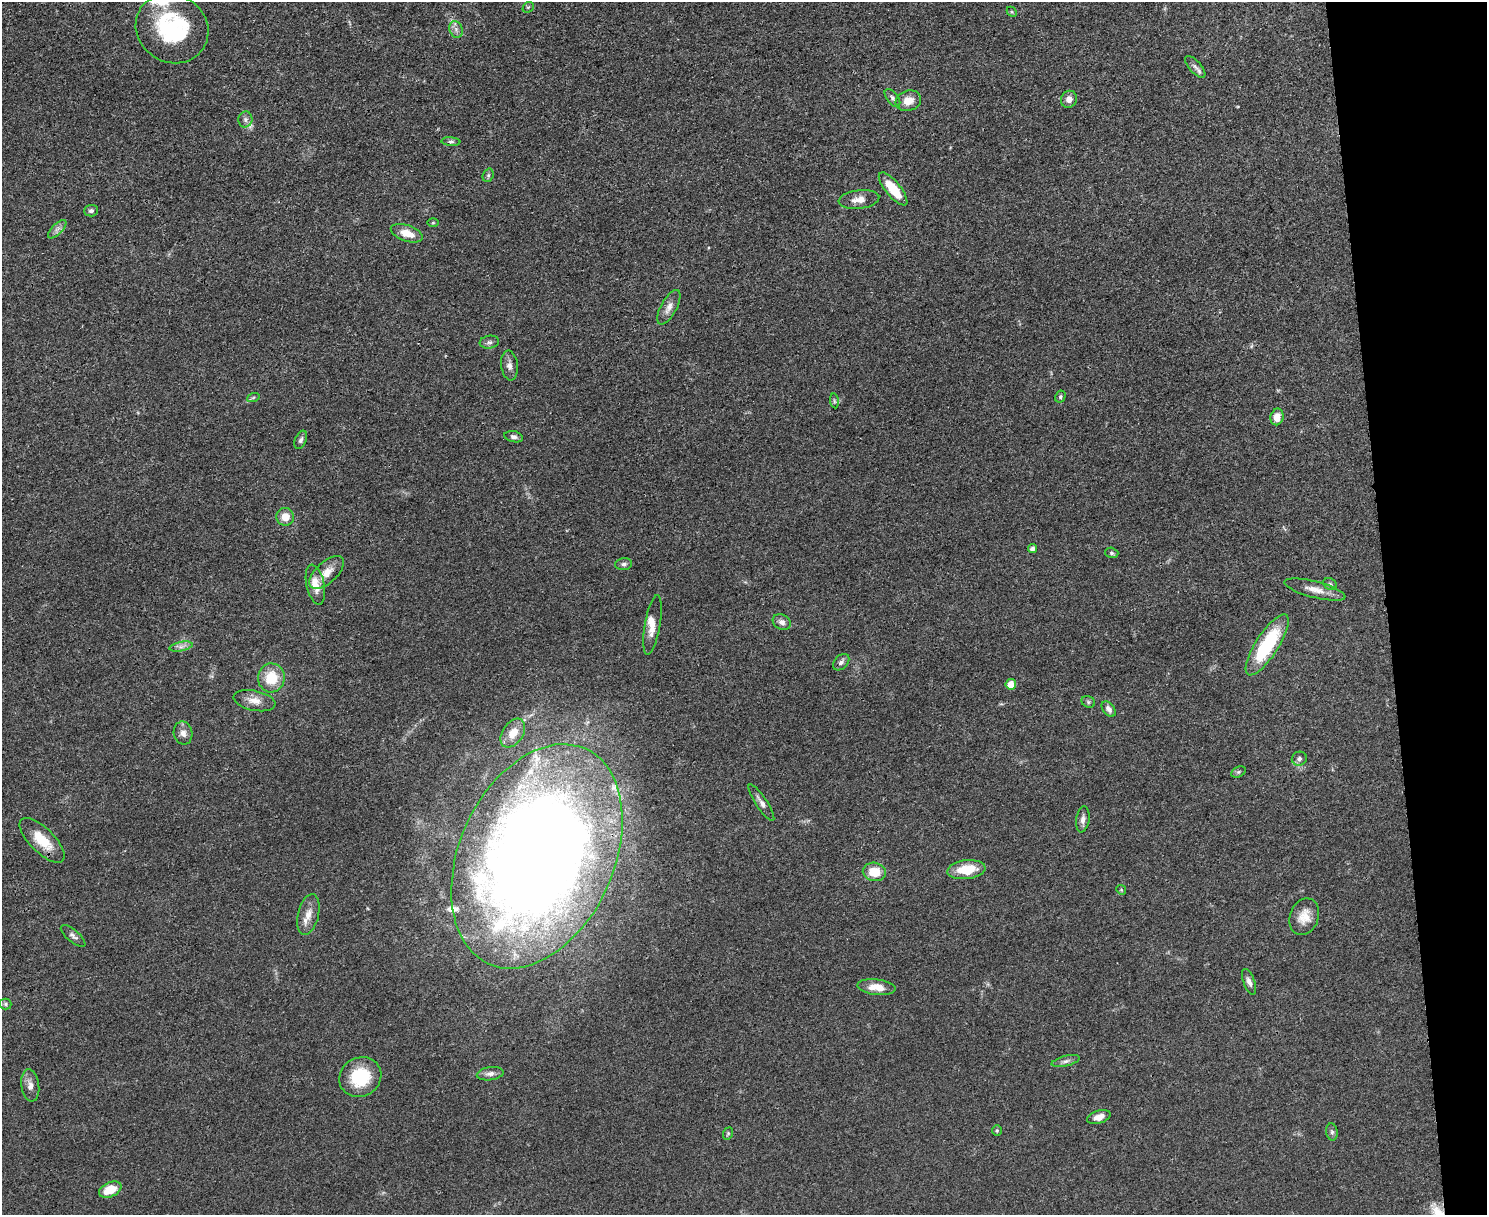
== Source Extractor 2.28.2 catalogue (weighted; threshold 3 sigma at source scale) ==
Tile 9 of 3 x 4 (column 3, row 3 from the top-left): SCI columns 3109-4593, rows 1221-2433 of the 4847 x 4868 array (HDU 1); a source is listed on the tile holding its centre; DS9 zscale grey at full resolution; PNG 1489 x 1217 px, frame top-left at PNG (2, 2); each listed source drawn as its Kron ellipse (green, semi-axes under 4 px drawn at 4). Shown black and unused: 7% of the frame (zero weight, under 3 of 4 exposures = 1% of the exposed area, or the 3 px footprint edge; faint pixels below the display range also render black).
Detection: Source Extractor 2.28.2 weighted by HDU 2 'WHT'; one run over the whole footprint, this tile lists its part. Background 0.0485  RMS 0.0049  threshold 0.022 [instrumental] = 3 sigma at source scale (4.5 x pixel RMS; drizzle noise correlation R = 1.50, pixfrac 1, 0.05/0.05 arcsec/px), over >= 5 px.
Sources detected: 75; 5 inside a brighter listed object's ellipse — not listed separately; the other 70 listed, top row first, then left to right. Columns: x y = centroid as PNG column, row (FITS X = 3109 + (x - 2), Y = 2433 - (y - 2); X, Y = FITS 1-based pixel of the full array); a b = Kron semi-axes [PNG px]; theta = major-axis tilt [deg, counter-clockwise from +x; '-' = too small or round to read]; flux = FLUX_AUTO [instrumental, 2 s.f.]
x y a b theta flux
528 7 6 5 - 0.65
1012 12 5 4 - 0.63
172 28 37 33 -33 53
456 29 9 6 -70 2
1195 67 13 6 -48 2
892 98 10 5 -53 1.5
1069 99 9 8 - 2.9
908 101 13 10 19 5.8
245 120 8 7 - 1.7
451 142 9 4 -5 0.99
488 175 7 5 70 1.1
893 189 20 7 -51 14
859 199 20 9 7 4.8
91 211 7 6 - 1.2
433 223 5 3 - 0.49
57 229 12 5 45 1.9
407 233 17 8 -19 7.1
669 307 19 8 61 3.7
489 342 10 6 9 1.6
509 365 15 8 -84 3
1060 397 6 5 - 0.84
253 398 6 4 20 0.73
834 401 7 3 -82 0.71
1277 417 8 6 77 5
514 437 9 5 -13 1.5
301 440 10 5 67 1.4
285 517 9 8 - 5.9
1032 549 5 4 - 1.6
1112 553 7 5 -17 0.98
624 564 8 6 7 1.4
327 572 21 10 42 6.4
1330 584 7 5 -29 1
315 585 20 9 -78 6.6
1315 590 31 8 -14 6
782 622 9 7 -28 2.3
652 625 30 7 80 5.9
1267 645 35 11 57 37
181 647 12 4 11 1.9
841 662 9 6 47 1.7
271 678 14 13 - 13
1011 684 5 5 - 5.3
254 701 21 10 -12 5.3
1088 702 7 5 -23 0.89
1109 709 9 5 -52 2.1
183 733 11 9 -78 3
513 733 16 10 56 6.6
1299 759 7 7 - 1.5
1238 772 8 5 27 0.83
761 802 21 5 -56 2.8
1083 819 13 6 82 2.3
42 840 29 12 -45 13
537 856 118 77 65 980
966 870 19 9 6 13
874 872 12 9 -11 10
1121 890 5 4 - 0.54
308 914 21 10 76 5.2
1304 917 19 14 69 7.3
73 936 15 6 -40 1.9
1249 982 13 5 -69 2.1
876 987 19 7 -7 6.6
5 1004 6 5 - 0.9
1066 1061 14 5 14 1.8
490 1074 13 6 7 2.5
360 1077 21 19 31 21
30 1085 16 9 -81 3.5
1099 1117 12 6 17 3.5
997 1130 5 4 - 0.65
1332 1132 8 5 -81 1.1
728 1134 6 4 68 0.69
110 1190 12 7 24 11
Overlapping masked pixels (flux is a lower limit): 1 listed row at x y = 537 856